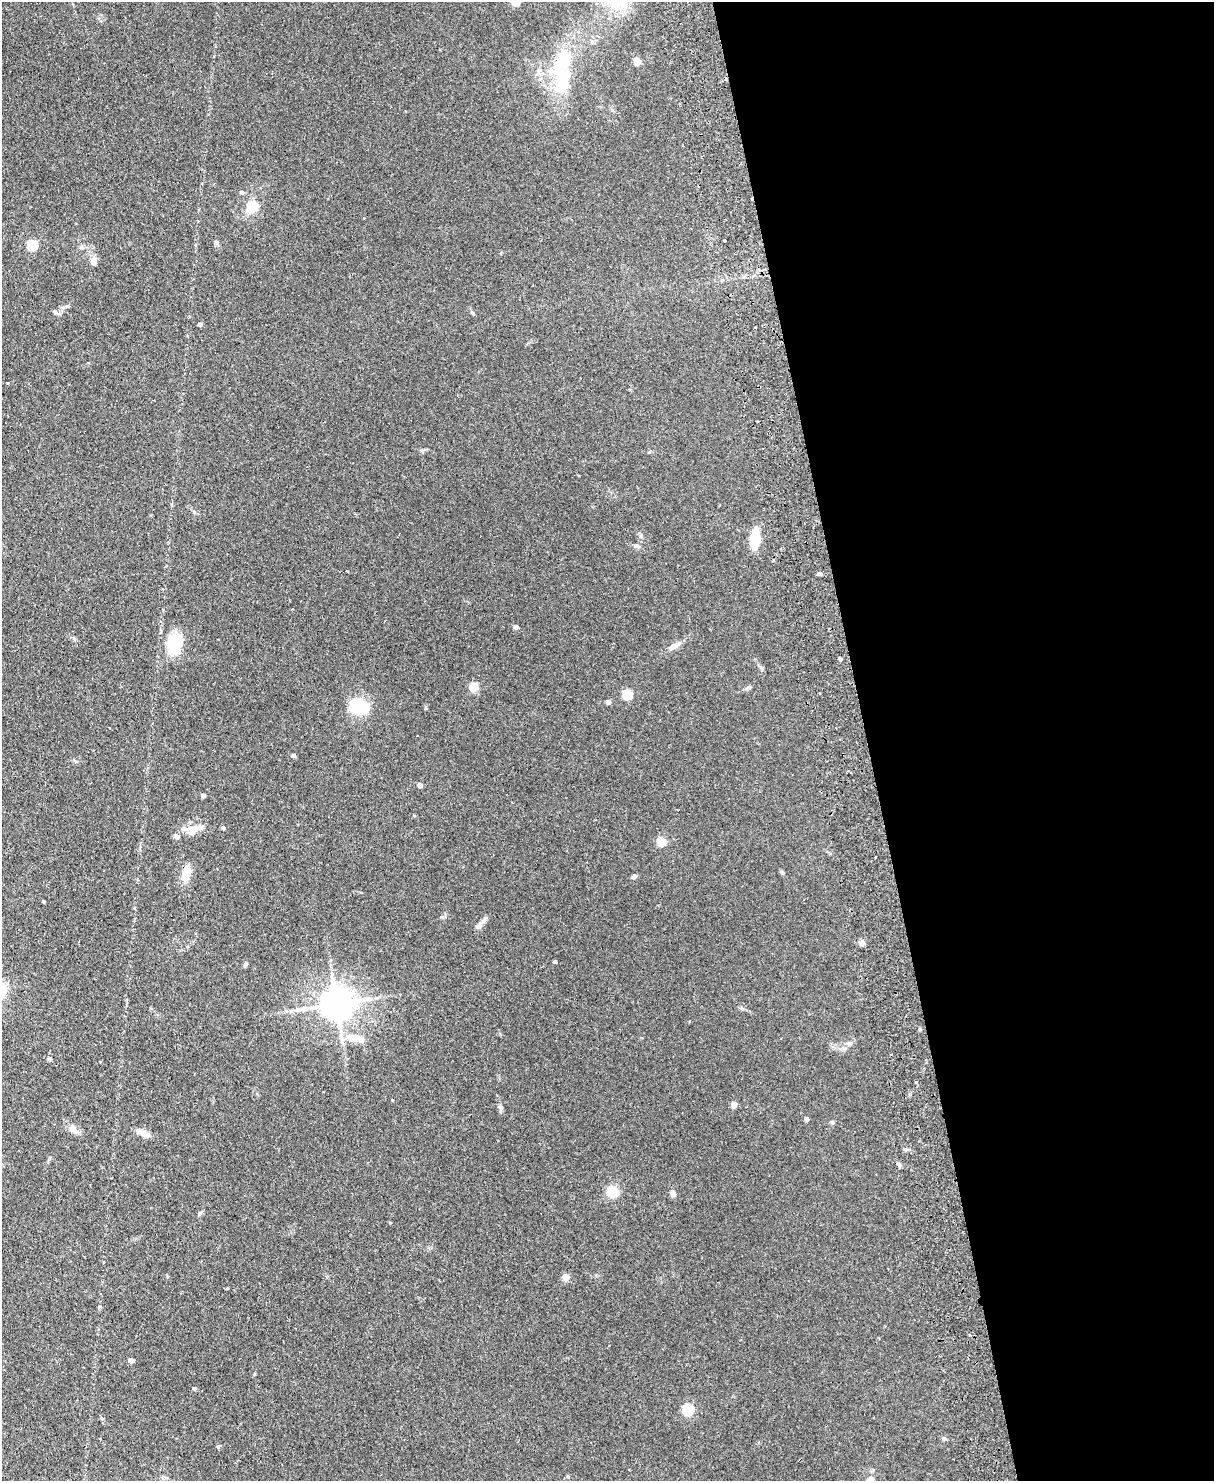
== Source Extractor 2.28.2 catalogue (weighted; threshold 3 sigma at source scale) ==
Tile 8 of 4 x 3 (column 4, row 2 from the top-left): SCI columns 3696-4907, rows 1632-3110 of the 4965 x 4853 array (HDU 1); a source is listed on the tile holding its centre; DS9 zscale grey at full resolution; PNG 1216 x 1483 px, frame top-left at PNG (2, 2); no overlay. Shown black and unused: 29% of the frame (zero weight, under 2 of 3 exposures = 3% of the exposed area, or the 3 px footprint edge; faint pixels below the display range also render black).
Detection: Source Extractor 2.28.2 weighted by HDU 2 'WHT'; one run over the whole footprint, this tile lists its part. Background 0.14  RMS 0.0068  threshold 0.0305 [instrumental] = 3 sigma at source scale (4.5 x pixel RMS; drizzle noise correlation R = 1.50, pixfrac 1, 0.05/0.05 arcsec/px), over >= 5 px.
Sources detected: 72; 2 inside a brighter object's white glare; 2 cosmic-ray / hot-pixel residue — not listed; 3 inside a brighter listed object's ellipse — not listed separately; the other 65 listed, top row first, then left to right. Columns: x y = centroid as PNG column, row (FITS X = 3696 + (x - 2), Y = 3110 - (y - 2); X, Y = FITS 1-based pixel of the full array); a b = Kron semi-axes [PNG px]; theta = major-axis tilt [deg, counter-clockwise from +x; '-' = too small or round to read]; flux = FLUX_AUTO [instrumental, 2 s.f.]
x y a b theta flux
515 2 7 6 - 5.5
637 61 5 5 - 9.9
565 77 45 17 58 29
241 192 5 5 - 1.3
252 206 6 6 - 43
724 240 3 3 - 1.6
216 243 6 6 - 1.3
32 245 6 5 - 41
93 261 10 8 88 3
472 312 6 4 -19 0.75
200 324 5 4 - 1.3
755 328 3 3 - 1.3
755 538 23 9 85 14
637 546 8 4 -25 1.3
773 560 4 3 - 0.76
820 574 5 3 - 5.7
516 627 5 5 - 1.9
174 643 21 18 71 21
674 646 17 7 31 4.1
840 659 4 3 - 1.1
761 668 6 4 -70 0.99
474 687 5 5 - 20
749 687 6 4 -18 0.81
627 694 6 5 - 31
608 702 5 4 - 2.5
359 706 22 16 -20 27
293 755 5 4 - 1.9
420 785 5 4 - 2.8
203 795 4 4 - 1.5
197 828 34 6 7 6.3
176 836 8 5 -20 1.8
662 841 5 5 - 25
875 857 3 2 - 0.78
186 874 15 9 73 9.9
633 877 7 5 43 1.3
43 901 3 3 - 0.87
480 925 20 5 49 3
861 943 6 6 - 2.7
555 961 3 3 - 0.98
245 965 6 5 - 0.98
336 1004 10 9 - 1200
355 1038 28 9 -12 9.3
849 1043 9 4 8 1.5
49 1059 4 4 - 1
100 1062 3 3 - 0.68
916 1082 3 3 - 0.94
392 1100 3 3 - 0.48
734 1104 5 4 - 6
500 1107 9 5 -81 1.6
806 1119 4 4 - 1.9
832 1122 6 4 -44 0.83
72 1129 13 8 -58 4
143 1133 16 8 -32 4.1
905 1150 5 4 - 2
899 1165 9 4 -73 1.3
612 1191 11 9 -60 13
673 1193 8 6 -80 2.3
200 1213 8 4 54 1.1
566 1277 5 5 - 9
131 1361 5 4 - 3.5
194 1388 5 4 - 1.1
688 1409 6 5 - 56
944 1438 6 4 -1 0.92
218 1446 4 3 - 1.3
871 1479 9 6 44 1.8
Isophote crosses this tile's border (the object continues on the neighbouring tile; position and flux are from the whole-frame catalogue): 1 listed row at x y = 515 2
Unlisted compact peaks at least as high as the median listed source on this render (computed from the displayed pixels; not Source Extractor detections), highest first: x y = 67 306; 426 708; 782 872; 442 917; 194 512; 641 536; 227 1288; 55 312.